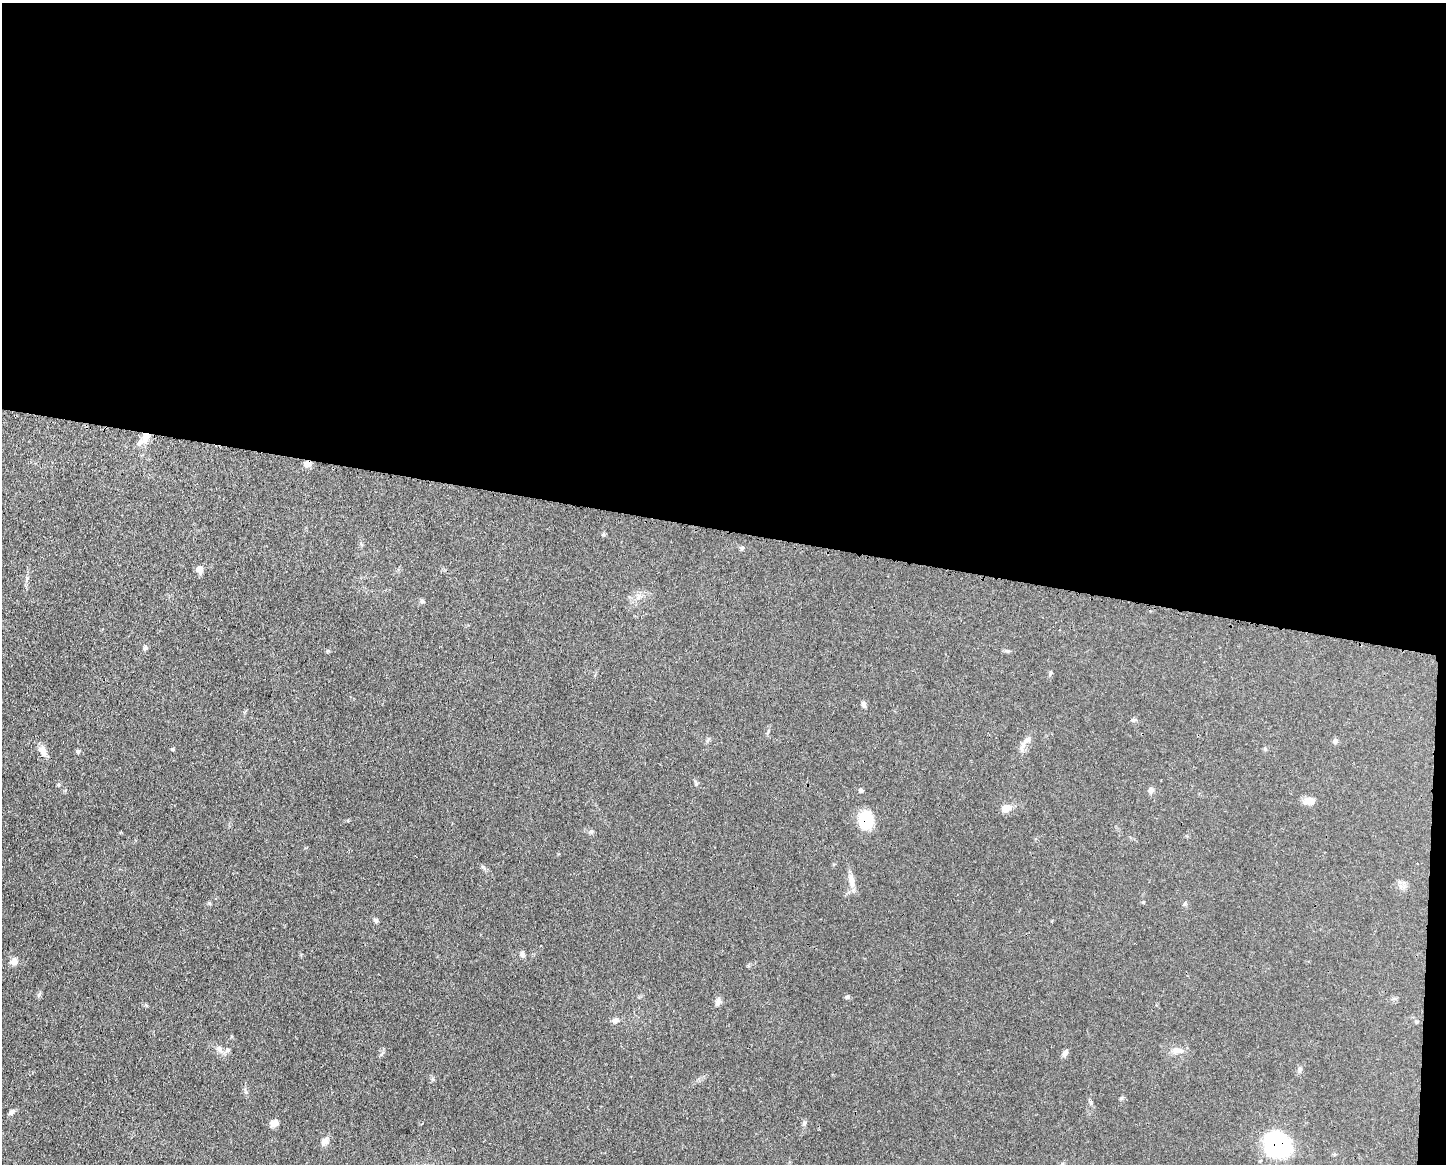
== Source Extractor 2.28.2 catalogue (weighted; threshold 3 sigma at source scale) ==
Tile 3 of 3 x 4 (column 3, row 1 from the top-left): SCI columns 3003-4446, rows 3487-4648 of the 4669 x 4656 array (HDU 1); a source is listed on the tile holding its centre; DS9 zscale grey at full resolution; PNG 1448 x 1166 px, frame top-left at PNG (2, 3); no overlay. Shown black and unused: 46% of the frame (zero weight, under 3 of 4 exposures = <1% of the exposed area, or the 3 px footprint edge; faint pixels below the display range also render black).
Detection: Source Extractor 2.28.2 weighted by HDU 2 'WHT'; one run over the whole footprint, this tile lists its part. Background 0.0609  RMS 0.0043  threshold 0.0192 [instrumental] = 3 sigma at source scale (4.5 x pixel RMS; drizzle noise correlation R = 1.50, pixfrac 1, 0.05/0.05 arcsec/px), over >= 5 px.
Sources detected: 40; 1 inside a brighter listed object's ellipse — not listed separately; the other 39 listed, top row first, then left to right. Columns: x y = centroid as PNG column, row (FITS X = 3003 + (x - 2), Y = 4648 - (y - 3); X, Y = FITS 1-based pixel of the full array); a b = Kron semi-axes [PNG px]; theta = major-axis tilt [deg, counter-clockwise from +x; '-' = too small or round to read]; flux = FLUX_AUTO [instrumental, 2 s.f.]
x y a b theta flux
145 437 16 9 76 3.9
307 464 7 7 - 2.9
603 534 6 5 - 0.59
742 548 7 5 2 0.74
199 569 10 7 -76 2.3
638 596 10 4 81 1.3
422 601 7 5 -45 0.68
145 648 6 5 - 0.84
328 651 6 4 -17 0.49
1051 673 7 3 81 0.58
863 704 8 5 -69 1.1
1134 720 6 5 - 0.74
1027 740 14 8 36 2.5
1335 741 6 6 - 0.86
173 749 5 4 - 0.51
43 751 16 8 -60 3.1
78 751 6 5 - 0.82
861 790 5 5 - 0.98
1151 790 7 7 - 1.5
1310 801 12 9 8 3.2
1006 808 11 9 24 3.8
866 820 12 10 -87 26
591 831 6 4 2 0.72
851 879 21 7 -75 3.4
376 920 7 5 -34 0.83
522 954 7 7 - 1.3
14 961 11 9 49 2.1
847 997 6 5 - 0.73
718 1001 11 7 69 1.6
616 1020 8 7 - 1.5
219 1049 8 8 - 1.7
228 1050 6 5 - 0.85
1177 1050 16 8 -10 3
1065 1053 9 6 64 1.5
11 1112 10 5 41 1.3
274 1123 8 7 - 3
804 1123 7 4 46 0.75
324 1142 12 9 55 2.2
1278 1144 23 18 -41 65
Overlapping masked pixels (flux is a lower limit): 4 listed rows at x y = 145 437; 307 464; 866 820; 1278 1144
Unlisted compact peaks at least as high as the median listed source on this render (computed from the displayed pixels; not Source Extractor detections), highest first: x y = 209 903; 483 867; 39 994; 1121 1098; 696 784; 1091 1102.